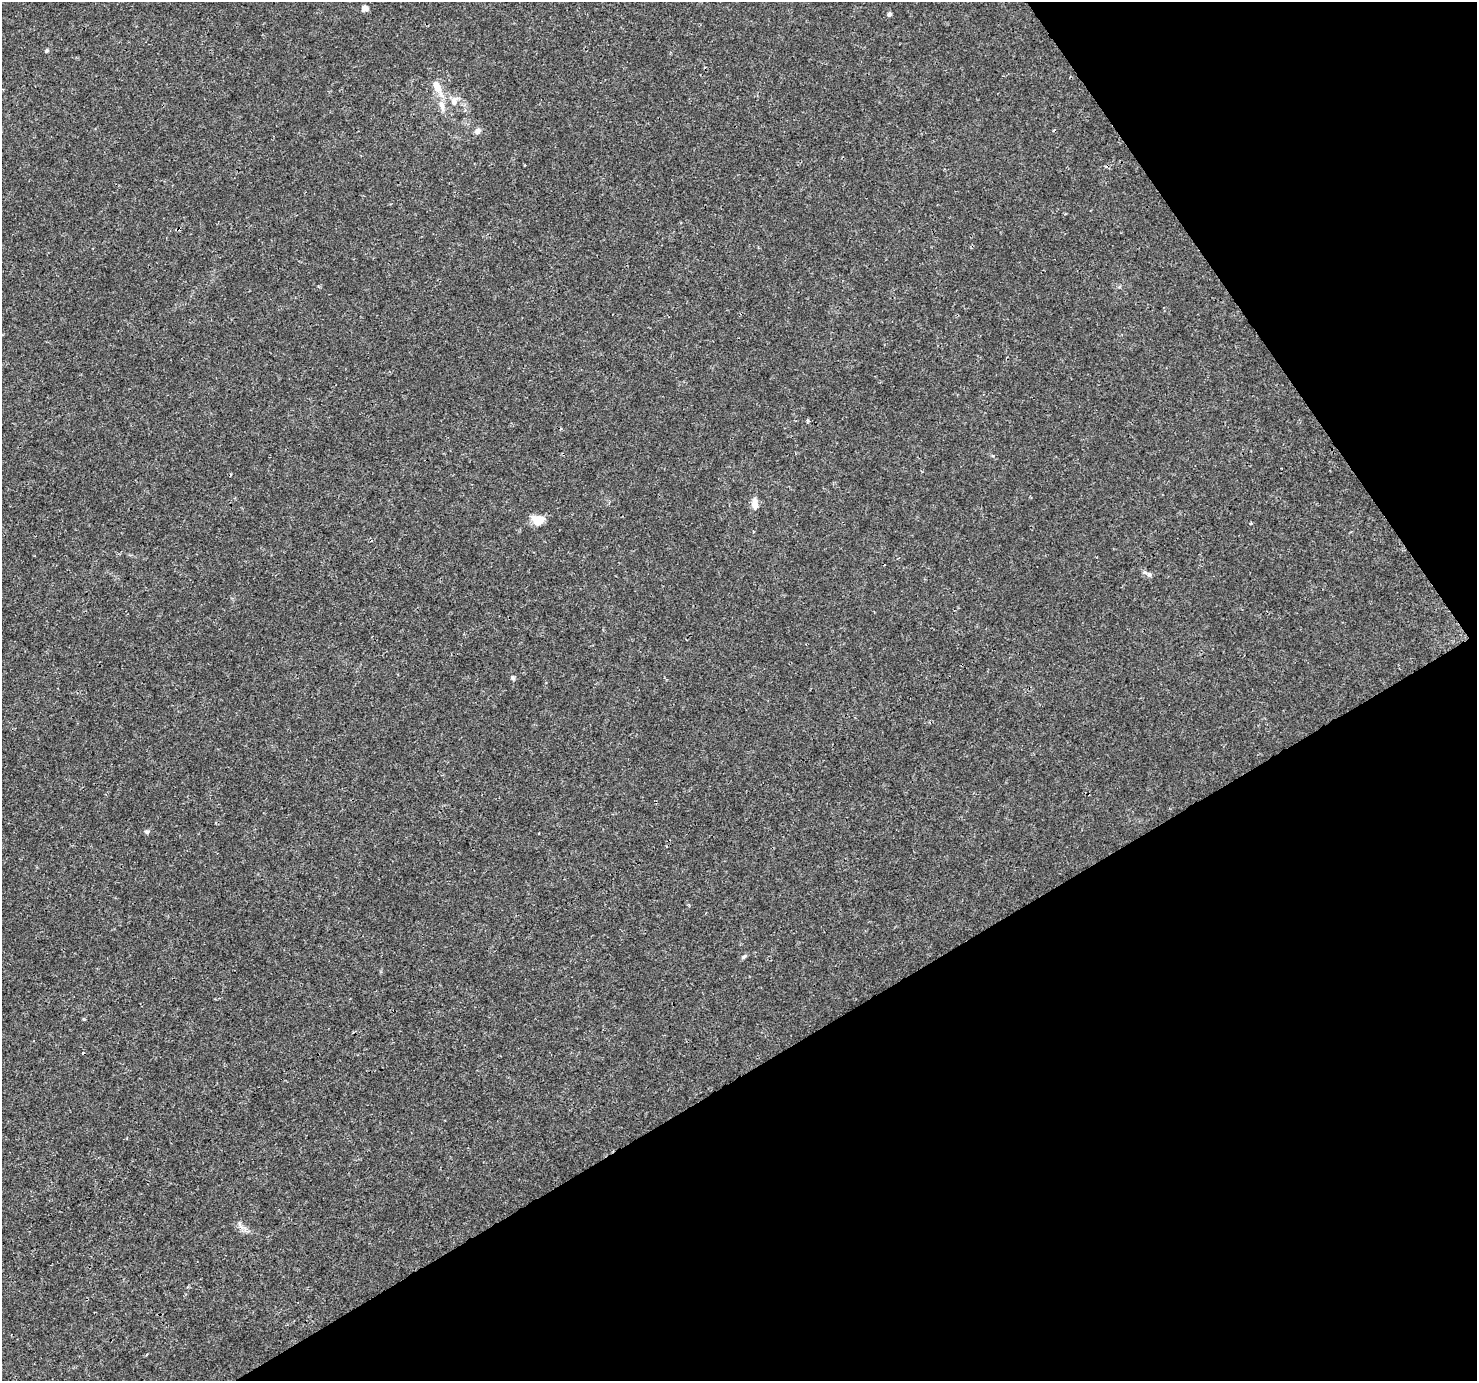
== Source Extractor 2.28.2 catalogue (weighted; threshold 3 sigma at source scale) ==
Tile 12 of 4 x 4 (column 4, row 3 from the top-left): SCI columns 4430-5904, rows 1562-2940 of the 5904 x 5819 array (HDU 1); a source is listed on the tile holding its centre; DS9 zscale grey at full resolution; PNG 1479 x 1383 px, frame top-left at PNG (2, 2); no overlay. Shown black and unused: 30% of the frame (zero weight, under 3 of 4 exposures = <1% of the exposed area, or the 3 px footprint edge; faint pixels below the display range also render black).
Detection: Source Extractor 2.28.2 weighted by HDU 2 'WHT'; one run over the whole footprint, this tile lists its part. Background 0.00368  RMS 0.0011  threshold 0.00501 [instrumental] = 3 sigma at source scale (4.5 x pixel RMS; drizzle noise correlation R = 1.50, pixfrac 1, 0.0396/0.0396 arcsec/px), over >= 5 px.
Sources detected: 16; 1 cosmic-ray / hot-pixel residue — not listed; the other 15 listed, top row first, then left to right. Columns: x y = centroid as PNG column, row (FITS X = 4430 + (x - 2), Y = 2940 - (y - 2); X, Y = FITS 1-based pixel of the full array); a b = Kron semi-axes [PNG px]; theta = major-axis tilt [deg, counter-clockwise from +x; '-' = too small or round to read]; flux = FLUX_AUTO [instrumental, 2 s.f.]
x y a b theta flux
365 8 5 4 - 1.2
889 14 5 5 - 0.3
47 51 6 4 41 0.16
437 86 15 9 -59 1.3
454 101 14 9 65 0.87
442 106 15 8 -70 0.94
478 131 9 7 34 0.42
808 420 5 3 - 0.15
755 504 16 7 -89 0.75
538 520 13 11 -11 1.7
1149 574 7 6 - 0.31
513 678 6 5 - 0.2
147 832 7 5 -13 0.22
744 956 8 5 44 0.22
240 1225 10 4 -60 0.36